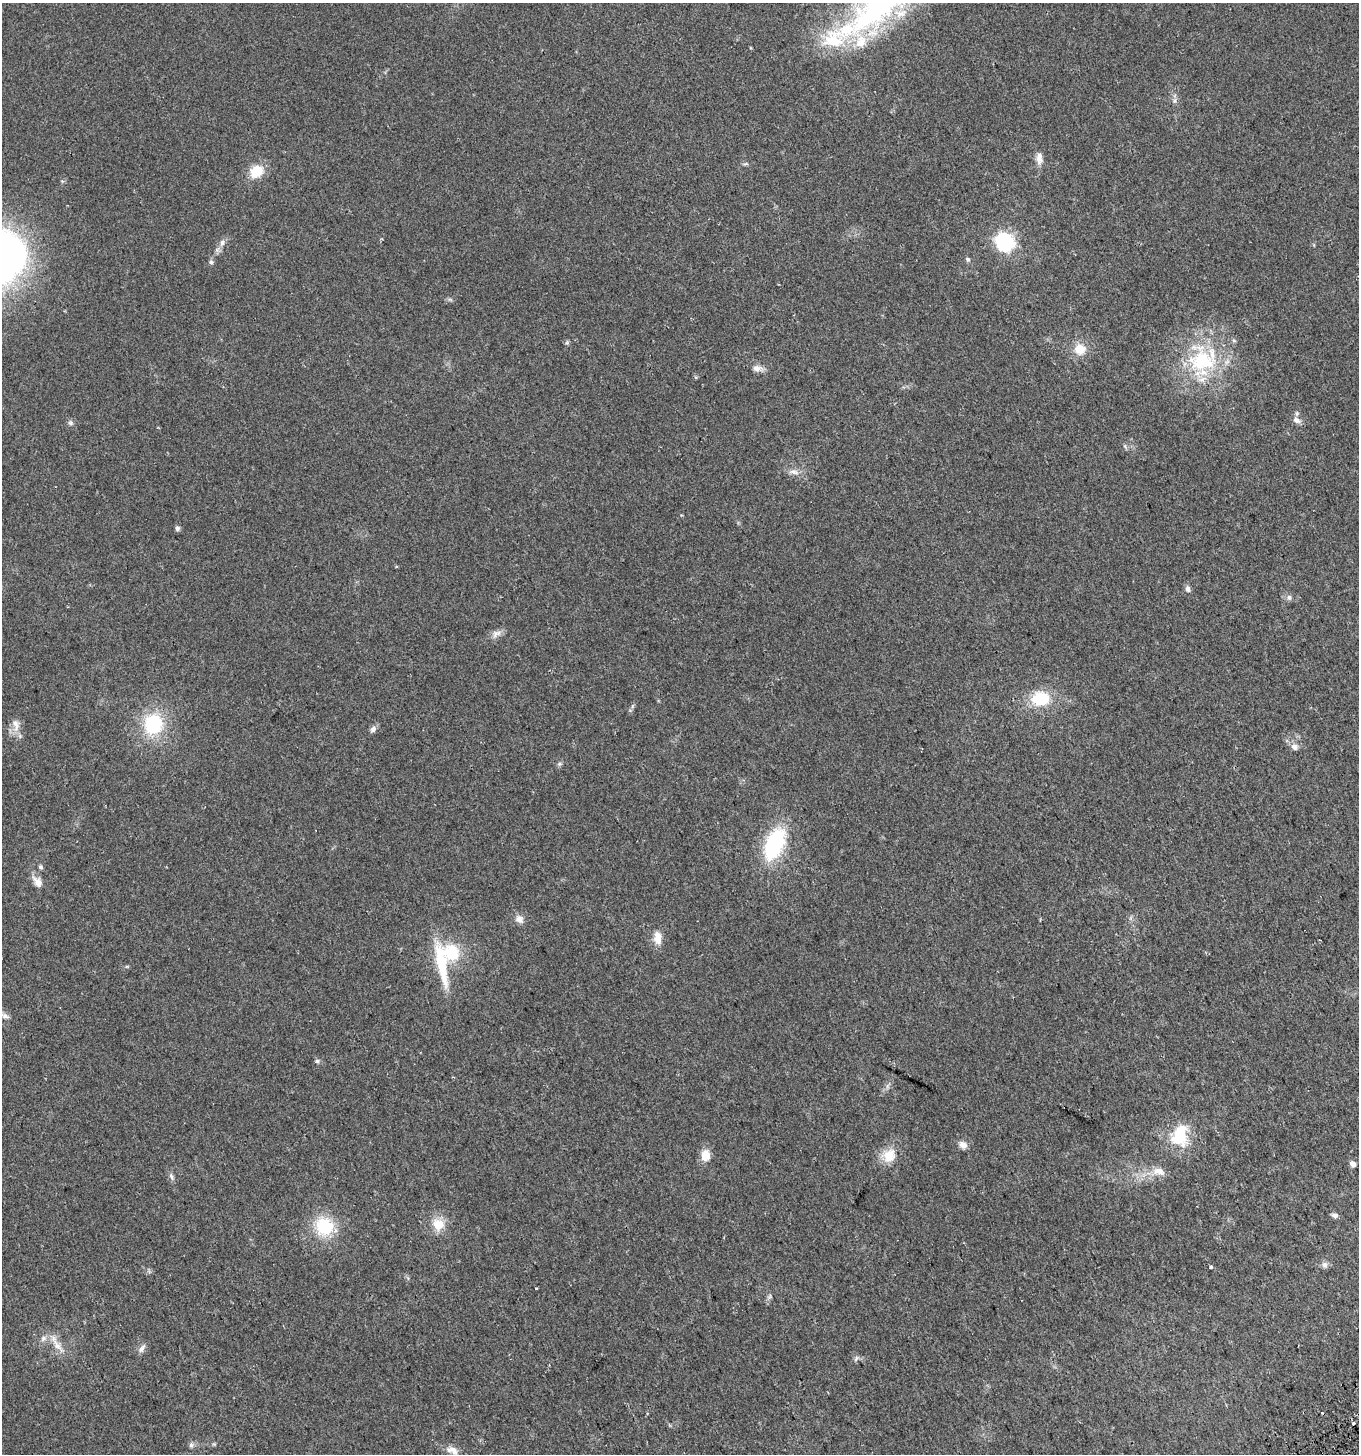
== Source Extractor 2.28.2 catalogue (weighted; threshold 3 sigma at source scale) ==
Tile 6 of 4 x 4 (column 2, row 2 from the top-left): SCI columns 1542-2898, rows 2935-4386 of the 5736 x 5871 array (HDU 1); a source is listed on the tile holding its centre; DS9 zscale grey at full resolution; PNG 1361 x 1456 px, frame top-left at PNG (2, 3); no overlay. Shown black and unused: <1% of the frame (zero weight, under 2 of 3 exposures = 2% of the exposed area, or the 3 px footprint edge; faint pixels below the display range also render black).
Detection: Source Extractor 2.28.2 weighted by HDU 2 'WHT'; one run over the whole footprint, this tile lists its part. Background 0.0479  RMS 0.0082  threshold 0.0368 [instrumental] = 3 sigma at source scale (4.5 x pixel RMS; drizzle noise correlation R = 1.50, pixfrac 1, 0.0396/0.0396 arcsec/px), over >= 5 px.
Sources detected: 66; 1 too faint to see at this stretch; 1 cosmic-ray / hot-pixel residue — not listed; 6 inside a brighter listed object's ellipse — not listed separately; the other 58 listed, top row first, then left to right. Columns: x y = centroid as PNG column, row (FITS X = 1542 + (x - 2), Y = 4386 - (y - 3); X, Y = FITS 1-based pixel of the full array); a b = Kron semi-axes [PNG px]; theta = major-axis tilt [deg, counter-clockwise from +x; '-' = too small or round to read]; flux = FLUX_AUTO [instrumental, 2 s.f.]
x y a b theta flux
833 40 37 28 3 49
1174 101 8 5 83 2.3
1039 158 18 8 -87 6.1
745 164 9 4 12 1.5
256 171 15 12 31 21
222 242 11 7 68 4.1
1005 242 8 7 - 260
968 259 5 5 - 1.7
211 262 6 6 - 1.9
450 299 7 4 -2 1.5
567 342 7 6 - 1.4
1080 349 14 13 - 13
1202 361 47 42 -66 84
757 368 14 8 -8 5.3
1296 420 11 7 -36 4.1
71 423 8 7 - 2.1
1125 446 7 5 -48 1.6
794 472 15 8 -12 5.4
177 528 5 5 - 2.8
1188 589 9 6 -82 2.9
1289 597 8 7 - 2.5
496 633 16 9 31 5.1
1040 699 21 16 3 32
632 706 7 4 88 1.3
153 724 24 22 76 53
16 725 21 11 -81 8.1
373 729 9 7 53 3.1
1294 747 9 8 - 4.5
559 764 7 5 1 1.6
774 844 32 17 67 81
41 867 6 5 - 1.6
38 882 16 9 -52 7
519 919 12 10 -48 5.2
657 938 16 9 -84 9
441 963 60 12 -79 38
4 1016 13 6 -25 3.1
317 1061 6 6 - 1.9
887 1086 7 5 89 1.9
1180 1136 29 21 75 36
963 1145 10 8 -29 5.1
705 1155 13 9 82 12
889 1155 19 17 55 16
1352 1164 5 5 - 5.5
1159 1171 18 11 -14 9.5
171 1177 11 6 -65 2.7
1334 1215 9 5 -14 2.5
438 1224 18 16 -56 14
324 1226 24 22 -66 38
1325 1265 9 8 - 3
1211 1266 4 3 - 1.8
536 1288 3 3 - 1.3
769 1297 9 4 55 1.9
57 1346 26 10 -50 12
142 1348 14 6 56 3.5
856 1358 9 4 63 1.7
1353 1424 3 3 - 7.5
191 1445 8 6 89 2.2
452 1450 18 9 -21 6.9
Isophote crosses this tile's border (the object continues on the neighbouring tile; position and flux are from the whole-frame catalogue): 1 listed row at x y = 4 1016